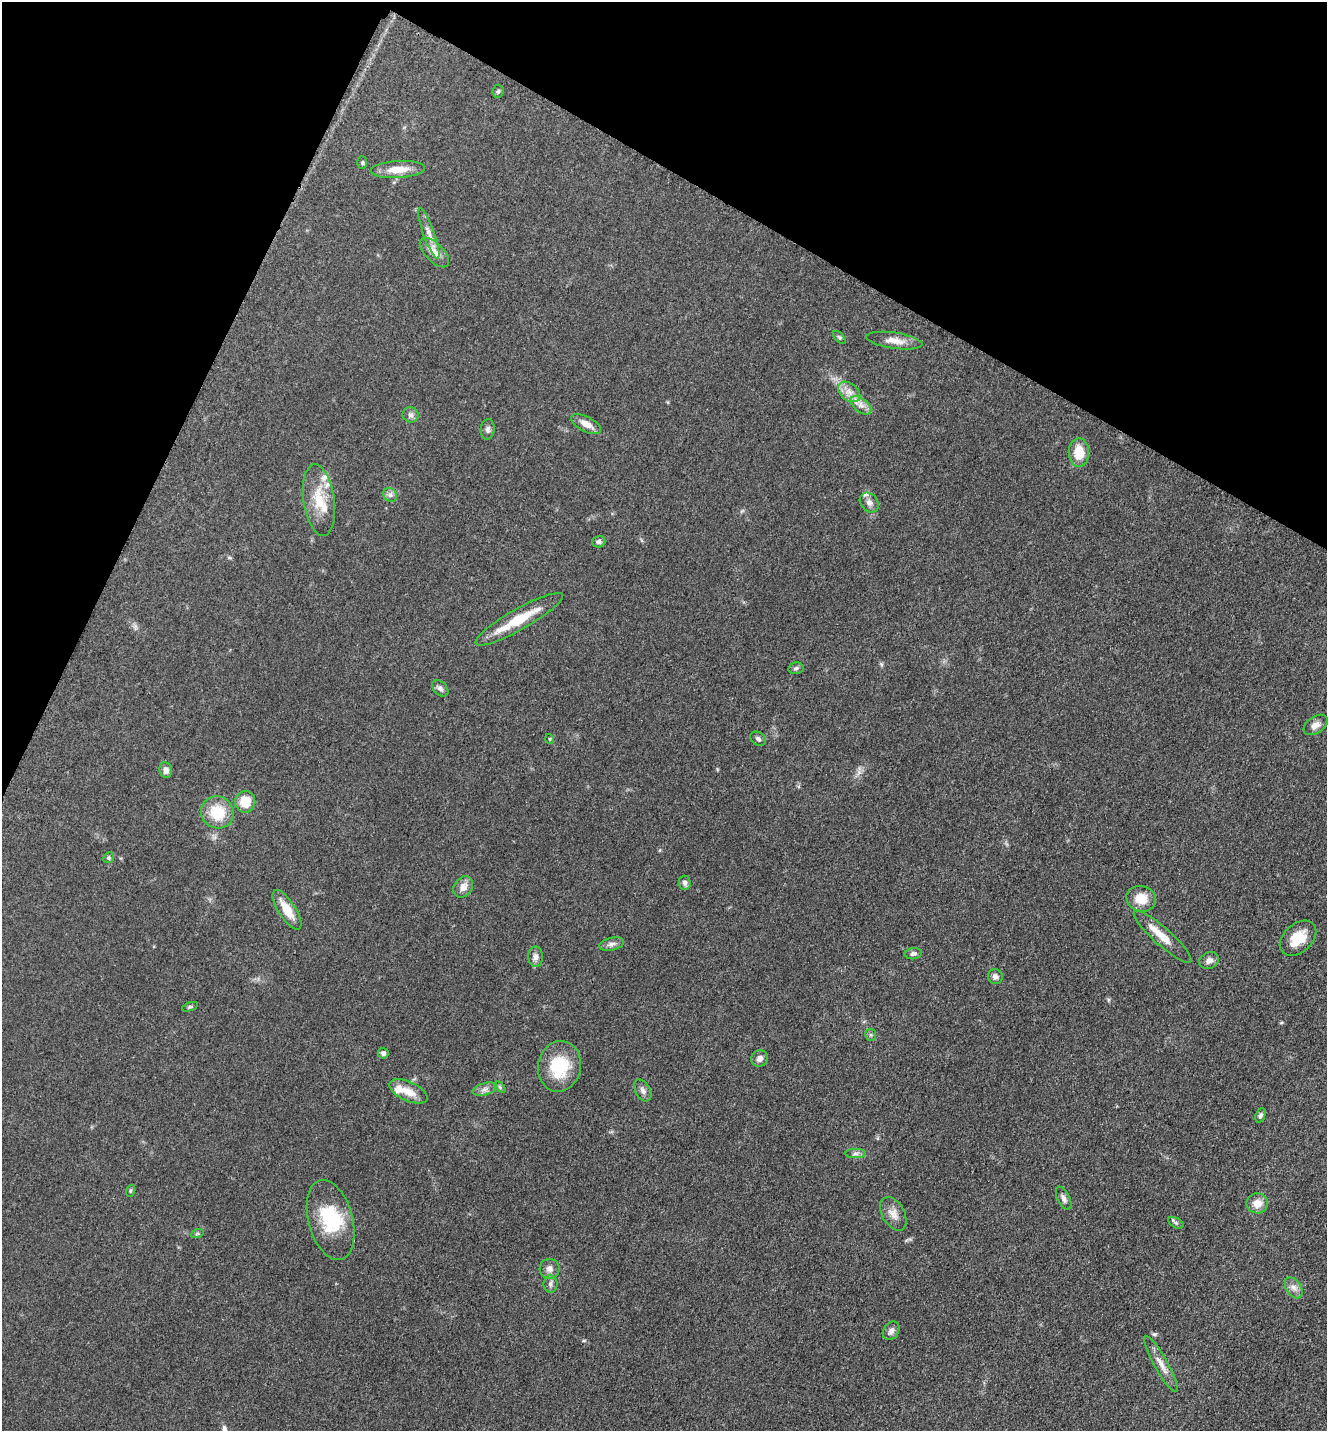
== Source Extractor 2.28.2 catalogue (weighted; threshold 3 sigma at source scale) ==
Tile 2 of 4 x 4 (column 2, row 1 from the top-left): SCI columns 1623-2947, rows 4325-5753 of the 5805 x 5772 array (HDU 1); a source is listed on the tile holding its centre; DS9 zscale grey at full resolution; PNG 1329 x 1433 px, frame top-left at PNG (2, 2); each listed source drawn as its Kron ellipse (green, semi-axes under 4 px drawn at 4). Shown black and unused: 22% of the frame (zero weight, under 3 of 5 exposures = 3% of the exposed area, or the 3 px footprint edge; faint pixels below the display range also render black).
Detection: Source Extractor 2.28.2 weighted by HDU 2 'WHT'; one run over the whole footprint, this tile lists its part. Background 0.0639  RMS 0.0059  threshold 0.0265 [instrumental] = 3 sigma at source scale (4.5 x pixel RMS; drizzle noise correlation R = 1.50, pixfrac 1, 0.05/0.05 arcsec/px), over >= 5 px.
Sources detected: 68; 1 inside a brighter object's white glare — neither listed nor drawn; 6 inside a brighter listed object's ellipse — not listed separately; the other 61 listed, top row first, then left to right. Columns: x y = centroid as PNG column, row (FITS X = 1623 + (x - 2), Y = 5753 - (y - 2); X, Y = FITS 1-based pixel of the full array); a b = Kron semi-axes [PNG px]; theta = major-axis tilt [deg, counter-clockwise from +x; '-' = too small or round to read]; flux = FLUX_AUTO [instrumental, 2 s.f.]
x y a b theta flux
498 91 6 5 - 1
362 163 6 5 - 0.92
398 169 27 8 3 9
429 233 27 5 -70 4.8
434 252 19 9 -45 7.3
839 337 8 4 -45 0.97
894 341 28 8 -8 6.6
849 392 12 8 -38 5
861 405 12 6 -39 3.8
411 415 8 7 - 2.1
586 424 16 7 -28 5.5
488 429 10 7 87 2
1079 453 14 10 -89 12
390 495 7 6 - 1.9
319 500 36 15 -82 17
869 503 11 8 -49 3
599 542 6 6 - 1.5
519 619 50 10 29 19
796 668 7 5 12 1.3
440 688 9 6 -44 1.9
1316 725 13 8 34 3.5
550 739 5 3 - 0.51
758 739 8 6 -34 1.7
166 770 8 6 -81 2.9
245 802 10 10 - 12
218 812 16 15 - 18
109 858 6 5 - 0.88
685 883 7 6 - 1.7
463 887 11 9 53 4.6
1141 899 15 12 -15 9.8
287 910 23 8 -57 11
1163 937 38 8 -42 10
1298 938 21 14 42 12
612 944 12 6 14 2.4
913 954 8 5 6 1.6
536 957 10 7 89 2.7
1209 960 10 8 25 2.7
995 976 7 7 - 2.4
190 1007 8 4 19 0.91
871 1035 6 5 - 0.95
383 1053 5 5 - 1.8
759 1058 8 8 - 3
559 1066 25 21 78 25
500 1087 6 4 -45 0.77
485 1089 12 6 16 2.5
643 1090 12 7 -59 2.4
409 1091 20 9 -24 7.7
1260 1115 7 4 68 1.5
855 1154 10 4 1 1.8
130 1191 6 4 72 0.76
1064 1198 12 6 -64 2.2
1257 1203 10 10 - 6.2
893 1214 18 11 -60 5.3
331 1220 41 22 -75 32
1176 1223 8 4 -30 1.1
197 1234 6 4 19 0.86
550 1269 10 10 - 3.3
550 1284 8 7 - 2.2
1294 1288 12 7 -57 3.2
891 1331 10 7 55 2.5
1161 1364 32 7 -61 6.2